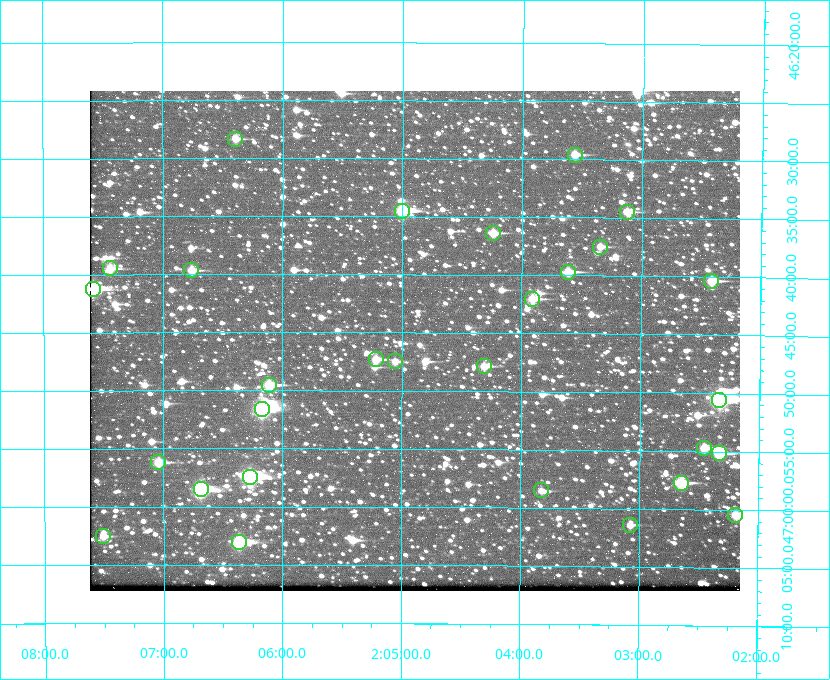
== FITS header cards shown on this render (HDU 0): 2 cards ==
NAXIS1  =                  650 / Width of table row in bytes
NAXIS2  =                  500 / Number of rows in table

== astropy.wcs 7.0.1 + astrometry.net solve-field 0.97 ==
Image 650 x 500 px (HDU 0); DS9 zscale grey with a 90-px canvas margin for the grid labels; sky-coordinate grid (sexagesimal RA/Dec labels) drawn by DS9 from the SOLVED WCS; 29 Tycho-2 reference stars matched to detected sources circled (green)
Header WCS: none
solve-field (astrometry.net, Tycho-2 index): SOLVED blind (the file carries no WCS)
Solved WCS: RA---TAN-SIP/DEC--TAN-SIP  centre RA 02:04:54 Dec +46:46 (31.22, +46.76 deg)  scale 5.16 arcsec/px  FOV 55.9' x 43.0'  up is +180 deg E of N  parity flipped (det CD > 0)
(file carries no celestial WCS; the grid is the blind solution)
Tycho-2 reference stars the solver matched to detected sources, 29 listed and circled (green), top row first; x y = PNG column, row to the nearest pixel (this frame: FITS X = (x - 90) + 1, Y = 500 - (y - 91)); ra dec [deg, ICRS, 3 dp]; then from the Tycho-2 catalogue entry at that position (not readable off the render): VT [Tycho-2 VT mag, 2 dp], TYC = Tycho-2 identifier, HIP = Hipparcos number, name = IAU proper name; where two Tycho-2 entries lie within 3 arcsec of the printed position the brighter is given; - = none
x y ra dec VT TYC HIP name
235 139 31.598 +46.472 10.81 3281-451-1 - -
575 155 30.892 +46.493 10.70 3280-490-1 - -
402 211 31.250 +46.575 8.43 3281-919-1 - -
627 212 30.782 +46.574 10.16 3280-645-1 - -
493 233 31.061 +46.606 9.99 3281-582-1 - -
600 247 30.837 +46.625 10.69 3280-1254-1 - -
110 268 31.860 +46.658 10.03 3281-318-1 - -
191 270 31.690 +46.661 10.70 3281-375-1 - -
568 272 30.904 +46.661 9.60 3280-781-1 - -
711 281 30.604 +46.672 9.47 3280-908-1 - -
93 289 31.896 +46.687 8.88 3281-547-1 - -
532 299 30.978 +46.700 9.85 3281-909-1 - -
376 359 31.305 +46.788 10.64 3281-663-1 - -
395 361 31.264 +46.791 10.76 3281-86-1 - -
484 366 31.078 +46.798 10.61 3281-114-1 - -
269 385 31.529 +46.825 9.32 3281-34-1 - -
719 400 30.583 +46.843 7.07 3280-746-1 9508 -
262 409 31.543 +46.860 7.50 3281-160-1 9805 -
704 448 30.615 +46.912 10.08 3284-203-1 - -
719 453 30.584 +46.919 9.47 3284-629-1 - -
158 462 31.760 +46.936 9.76 3285-99-1 - -
250 477 31.569 +46.957 8.53 3285-177-1 9816 -
681 483 30.663 +46.962 9.31 3284-347-1 - -
201 489 31.671 +46.975 8.89 3285-43-1 - -
541 490 30.956 +46.975 11.27 3285-185-1 - -
735 515 30.548 +47.007 10.42 3284-727-1 - -
630 525 30.769 +47.024 11.20 3284-681-1 - -
103 536 31.877 +47.041 10.99 3285-51-1 - -
239 542 31.591 +47.051 8.70 3285-1195-1 - -